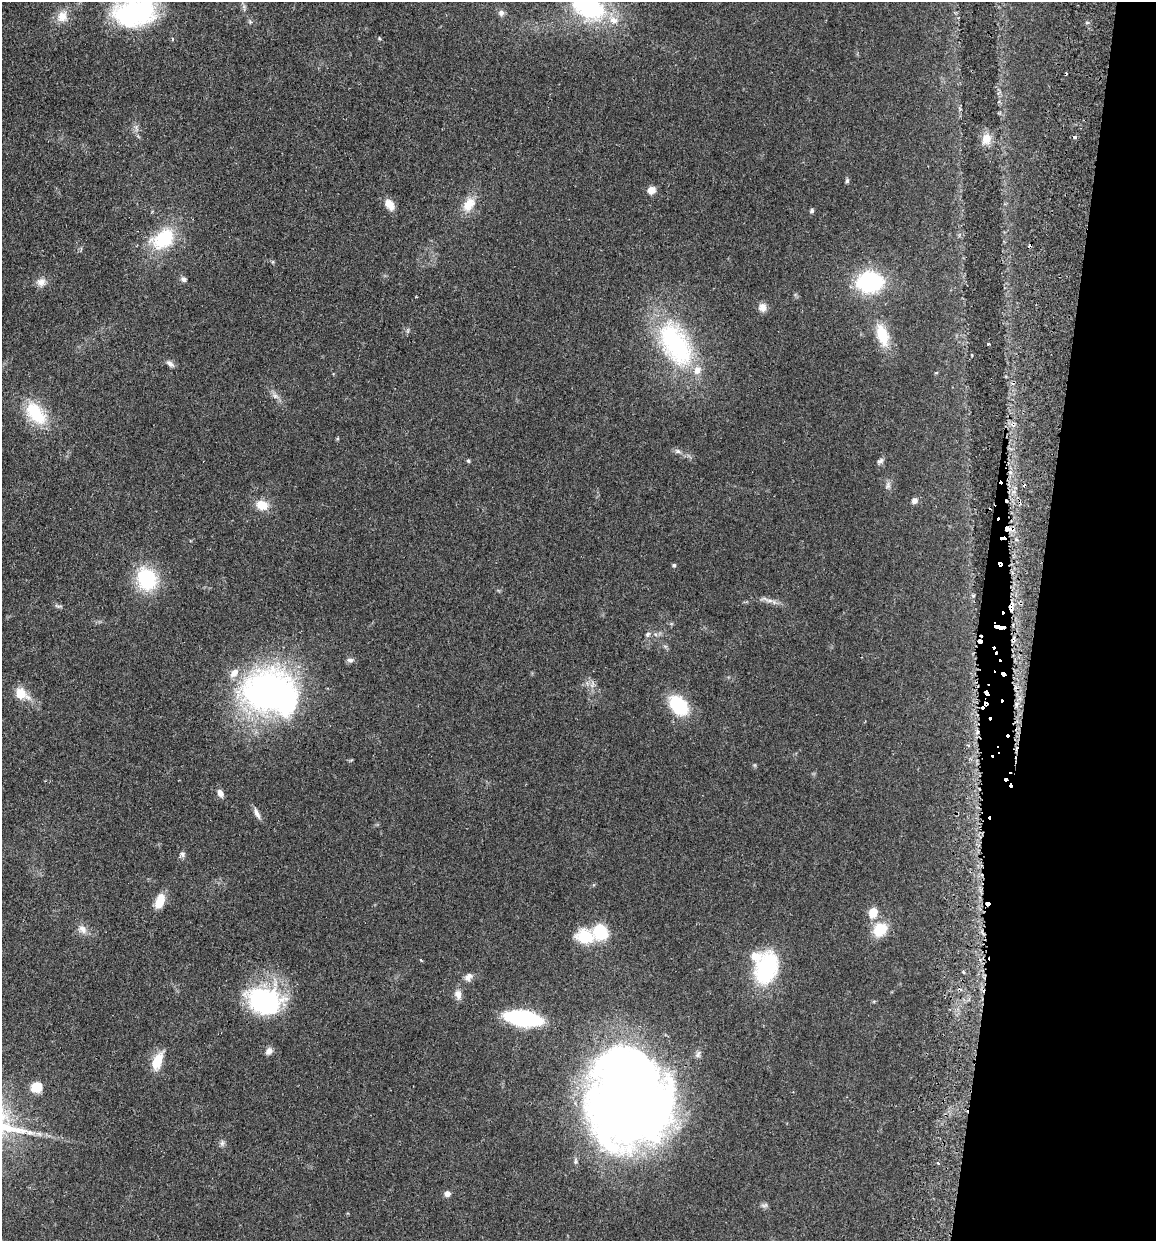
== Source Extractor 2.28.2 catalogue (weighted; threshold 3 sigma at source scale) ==
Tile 8 of 4 x 4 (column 4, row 2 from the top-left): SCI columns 3635-4788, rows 2491-3729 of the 5081 x 4981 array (HDU 1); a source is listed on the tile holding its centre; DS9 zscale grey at full resolution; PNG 1158 x 1243 px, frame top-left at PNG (2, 2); no overlay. Shown black and unused: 11% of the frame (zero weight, under 2 of 3 exposures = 3% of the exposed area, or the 3 px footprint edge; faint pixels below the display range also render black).
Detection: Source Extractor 2.28.2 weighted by HDU 2 'WHT'; one run over the whole footprint, this tile lists its part. Background 0.0478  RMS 0.0068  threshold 0.0307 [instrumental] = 3 sigma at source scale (4.5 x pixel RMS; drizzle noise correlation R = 1.50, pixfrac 1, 0.05/0.05 arcsec/px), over >= 5 px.
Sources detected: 95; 2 inside a brighter object's white glare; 13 cosmic-ray / hot-pixel residue — not listed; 4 inside a brighter listed object's ellipse — not listed separately; the other 76 listed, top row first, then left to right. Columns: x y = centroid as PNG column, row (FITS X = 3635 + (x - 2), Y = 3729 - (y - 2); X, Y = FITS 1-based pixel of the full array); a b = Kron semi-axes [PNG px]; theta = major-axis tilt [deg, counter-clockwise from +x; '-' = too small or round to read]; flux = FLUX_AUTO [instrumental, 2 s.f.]
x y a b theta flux
589 8 28 19 -26 90
135 12 49 33 9 92
501 13 8 7 - 2.7
62 16 15 14 - 8.8
379 38 5 4 - 0.75
172 39 4 4 - 0.96
136 127 8 5 -59 2
986 139 15 12 80 7.8
847 181 7 5 75 1.2
651 190 8 8 - 5.6
390 204 15 9 -59 6.7
469 205 21 13 55 11
812 211 6 5 - 1.3
163 239 31 21 37 38
273 262 6 4 -72 0.85
184 279 9 6 -30 1.9
41 282 12 11 - 5.1
870 282 18 13 3 93
762 307 10 10 - 4.3
408 330 7 4 72 1.1
882 335 27 13 -73 21
675 344 59 33 -63 100
988 344 3 3 - 1.1
170 364 11 6 -36 2.8
275 396 10 7 -34 3
36 413 32 19 -49 31
337 439 5 4 - 0.79
677 451 8 6 -16 1.9
468 461 6 5 - 0.9
880 461 10 6 36 2
888 485 11 6 69 2.3
914 501 6 6 - 3.5
262 505 14 11 -18 10
1008 529 13 5 -6 5.8
1000 564 4 3 - 8
674 565 5 4 - 1.1
147 579 25 21 -68 43
973 596 6 3 19 0.66
769 600 26 4 -11 4
59 606 10 4 0 1.3
1011 607 15 6 81 4.9
999 627 11 2 -11 28
648 634 8 6 53 1.7
1013 640 7 4 54 1.3
350 660 10 6 -5 2.1
269 692 49 37 -15 280
20 694 8 6 -30 21
986 704 4 4 - 6
1016 704 6 6 - 2.1
678 705 18 13 -49 42
977 731 7 4 -90 1.8
968 745 5 3 - 0.78
220 793 9 6 -65 3.6
257 813 15 6 -64 3.3
182 854 8 7 - 2
160 901 16 9 70 13
873 913 12 9 72 9.2
82 929 14 9 -38 4.9
880 929 15 12 45 19
601 932 15 14 - 26
585 937 19 16 -14 24
767 969 36 23 73 58
963 972 5 3 - 0.88
468 977 12 8 45 3.8
458 994 13 9 -71 4.2
264 1001 40 28 -17 84
523 1018 25 10 -8 100
269 1051 10 8 49 3.2
157 1061 23 10 69 13
36 1087 12 11 - 11
628 1106 71 63 49 800
38 1134 10 5 -21 2.6
222 1143 9 6 89 2
938 1163 4 3 - 0.69
447 1194 7 6 - 3.2
764 1205 10 5 9 1.7
Overlapping masked pixels (flux is a lower limit): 9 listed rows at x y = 1008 529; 1000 564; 1011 607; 999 627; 1013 640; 986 704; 1016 704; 977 731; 628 1106
Isophote crosses this tile's border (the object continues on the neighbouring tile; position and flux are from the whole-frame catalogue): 2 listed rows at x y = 589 8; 135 12